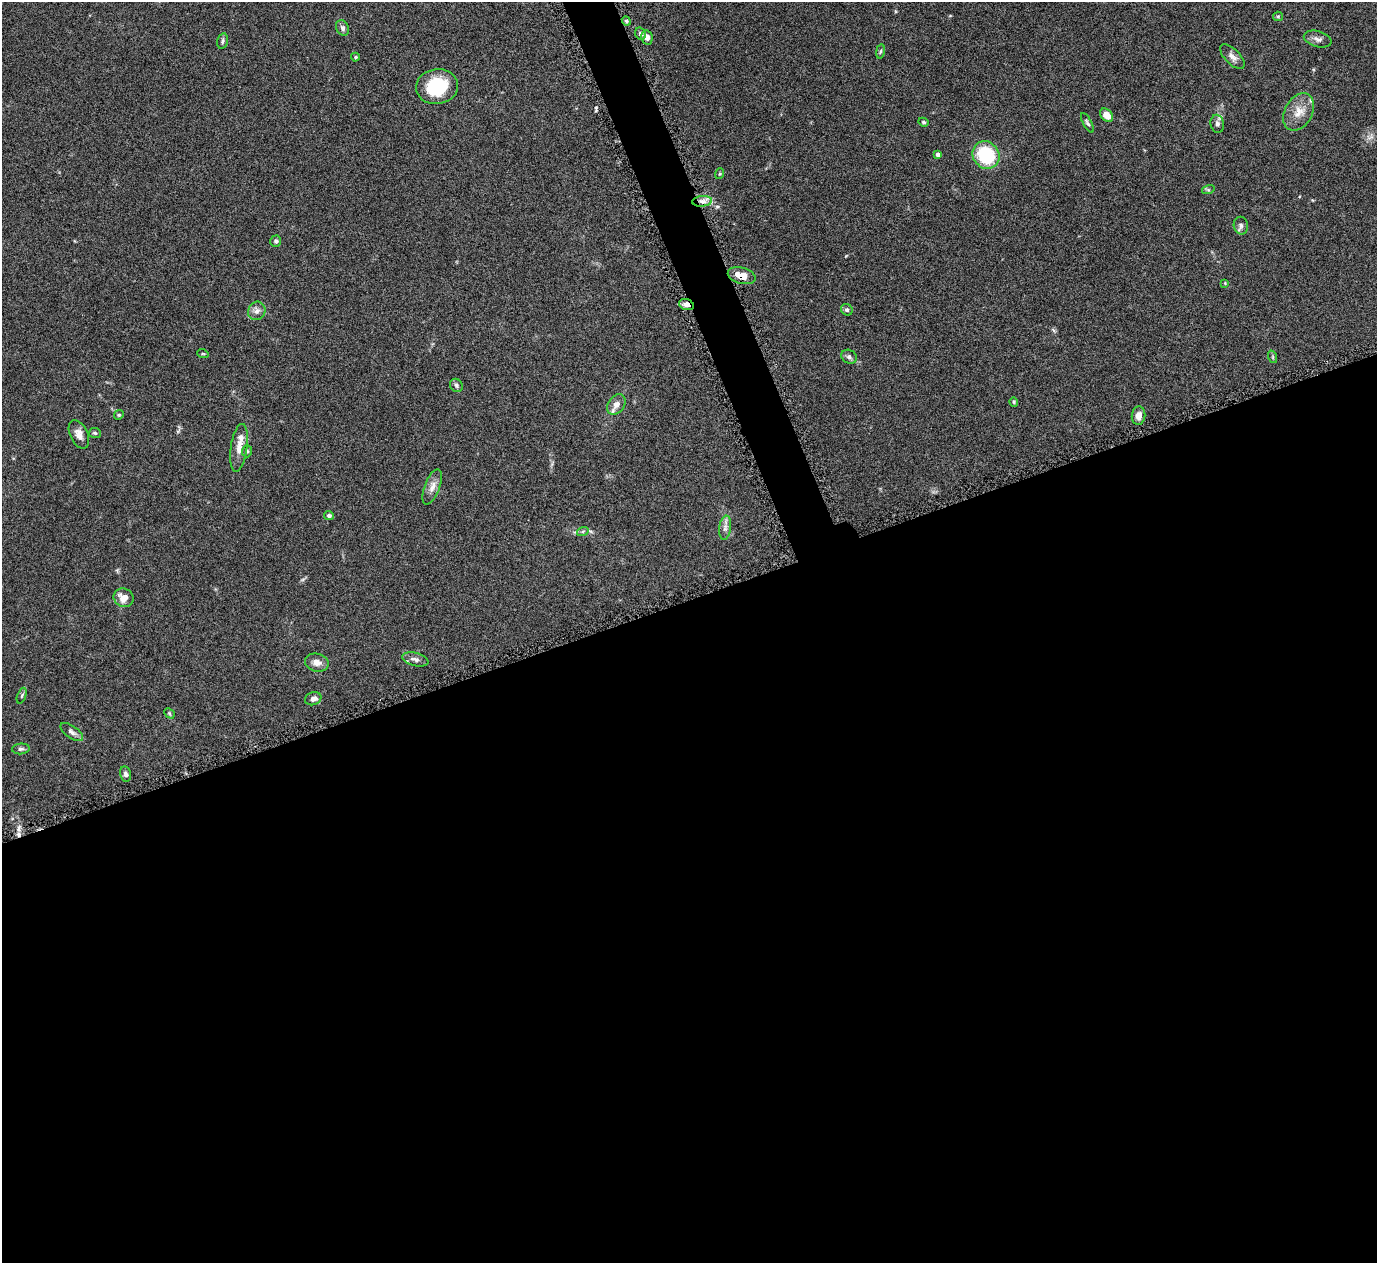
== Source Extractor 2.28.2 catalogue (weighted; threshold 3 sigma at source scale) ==
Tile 15 of 4 x 4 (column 3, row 4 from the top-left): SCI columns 2753-4127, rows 163-1423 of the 5508 x 5497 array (HDU 1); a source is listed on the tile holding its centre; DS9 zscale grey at full resolution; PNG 1379 x 1265 px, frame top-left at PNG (2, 2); each listed source drawn as its Kron ellipse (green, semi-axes under 4 px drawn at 4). Shown black and unused: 54% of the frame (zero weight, under 4 of 8 exposures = <1% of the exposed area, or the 3 px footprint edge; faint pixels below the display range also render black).
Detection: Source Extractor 2.28.2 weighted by HDU 2 'WHT'; one run over the whole footprint, this tile lists its part. Background 0.174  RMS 0.0061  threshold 0.025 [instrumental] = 3 sigma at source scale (4.09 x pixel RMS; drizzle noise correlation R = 1.36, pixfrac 0.8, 0.05/0.05 arcsec/px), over >= 5 px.
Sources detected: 56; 1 cosmic-ray / hot-pixel residue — neither listed nor drawn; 2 inside a brighter listed object's ellipse — not listed separately; the other 53 listed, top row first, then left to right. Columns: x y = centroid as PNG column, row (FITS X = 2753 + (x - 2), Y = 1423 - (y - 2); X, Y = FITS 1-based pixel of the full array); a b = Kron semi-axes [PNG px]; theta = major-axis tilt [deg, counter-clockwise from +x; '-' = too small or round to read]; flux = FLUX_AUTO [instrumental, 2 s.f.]
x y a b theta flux
1278 16 5 4 - 0.71
626 21 5 4 - 0.88
342 28 8 6 -65 1.9
640 34 6 5 - 1.7
647 38 7 5 -77 2.7
1318 39 14 8 -16 2.7
222 41 8 5 76 1.2
880 51 7 3 80 0.84
355 57 4 4 - 0.64
1232 57 15 7 -45 3.2
437 87 21 17 8 28
1299 112 20 13 61 8.1
1107 115 8 5 -48 5.9
923 122 5 4 - 0.97
1087 123 11 4 -62 1.2
1217 124 9 6 -80 2
938 154 4 4 - 1.7
986 155 14 13 - 38
719 174 5 3 - 0.51
1208 190 6 4 17 0.79
702 201 10 5 6 3.1
1241 226 9 7 -78 1.8
276 241 6 5 - 1.2
742 276 14 8 -15 7.1
1225 283 4 4 - 0.52
687 305 7 5 -18 2.9
847 310 6 5 - 1.3
257 311 9 8 - 2.7
203 354 6 3 -18 0.62
849 357 8 6 -29 1.7
1273 357 6 4 -72 0.76
456 385 7 6 - 1.4
1014 402 5 4 - 0.63
616 404 11 8 53 4
119 415 5 4 - 0.68
1138 416 9 6 83 3.8
95 433 6 5 - 0.87
79 434 15 9 -65 4.2
239 448 24 8 82 5.9
247 451 6 5 - 0.92
432 487 18 7 69 4.2
329 515 5 4 - 1.4
725 528 12 6 82 2.5
583 531 6 4 19 0.89
124 598 10 9 - 6.2
415 659 13 6 -13 2.6
317 663 12 9 -12 3.7
22 696 8 2 69 0.73
313 699 8 6 20 2.9
169 713 6 4 -46 0.81
72 732 13 6 -36 2.2
21 749 9 5 6 1.3
125 774 8 5 -77 1.6
Overlapping masked pixels (flux is a lower limit): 3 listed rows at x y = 702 201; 742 276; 687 305